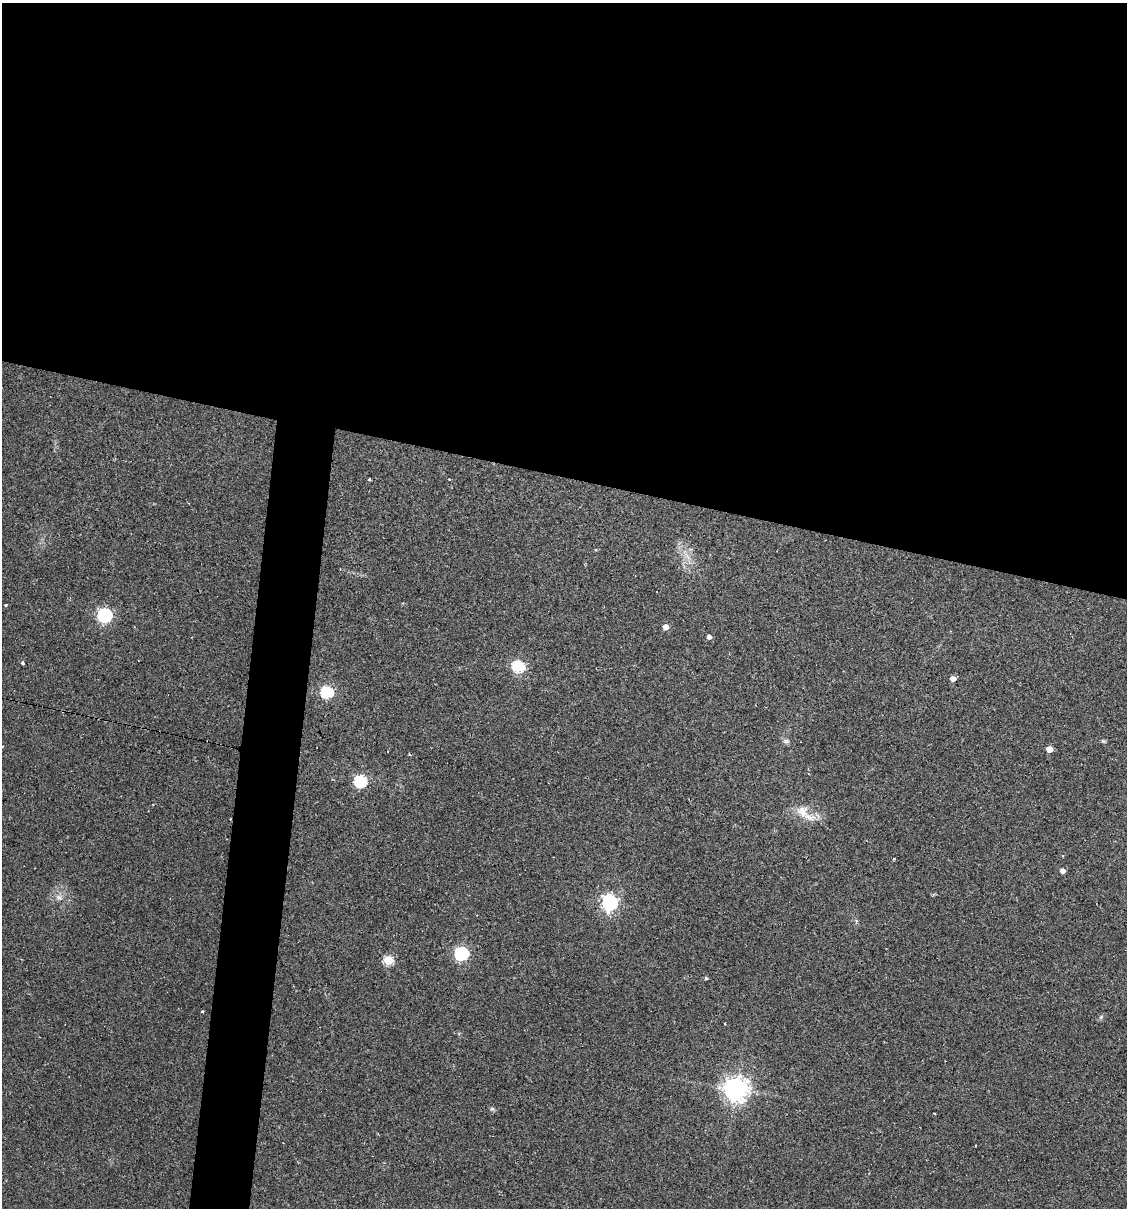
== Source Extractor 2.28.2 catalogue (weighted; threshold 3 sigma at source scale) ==
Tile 3 of 4 x 4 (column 3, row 1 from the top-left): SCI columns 2364-3488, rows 3617-4822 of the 4843 x 4822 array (HDU 1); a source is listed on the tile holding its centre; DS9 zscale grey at full resolution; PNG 1129 x 1210 px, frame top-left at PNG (2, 3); no overlay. Shown black and unused: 43% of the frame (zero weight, under 2 of 3 exposures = <1% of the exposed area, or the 3 px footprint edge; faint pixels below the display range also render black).
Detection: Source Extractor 2.28.2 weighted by HDU 2 'WHT'; one run over the whole footprint, this tile lists its part. Background 0.0907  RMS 0.006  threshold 0.0272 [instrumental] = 3 sigma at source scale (4.5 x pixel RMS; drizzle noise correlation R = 1.50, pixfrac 1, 0.05/0.05 arcsec/px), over >= 5 px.
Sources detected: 32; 3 cosmic-ray / hot-pixel residue — not listed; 1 inside a brighter listed object's ellipse — not listed separately; the other 28 listed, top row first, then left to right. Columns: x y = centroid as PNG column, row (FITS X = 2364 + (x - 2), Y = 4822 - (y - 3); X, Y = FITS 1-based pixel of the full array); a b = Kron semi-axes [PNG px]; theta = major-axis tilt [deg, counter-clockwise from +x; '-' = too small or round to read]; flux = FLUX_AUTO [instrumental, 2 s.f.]
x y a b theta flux
369 479 3 3 - 1.6
449 479 3 3 - 0.66
688 557 8 5 -46 2.4
5 605 4 3 - 0.55
105 615 6 6 - 120
665 627 5 4 - 5
709 637 4 4 - 2.3
23 663 3 3 - 1.5
518 666 6 5 - 72
953 679 5 4 - 4
327 692 6 5 - 67
786 741 9 6 -1 1.6
1103 741 6 4 -42 0.82
1049 749 5 4 - 8.7
410 755 3 3 - 1.2
360 781 6 6 - 73
802 812 16 15 - 8.6
1062 871 4 4 - 3.2
59 897 9 6 -17 2.5
610 902 6 6 - 200
461 953 6 6 - 100
388 960 5 5 - 33
706 978 4 4 - 0.84
202 1011 4 3 - 0.52
1101 1017 7 5 45 1.1
725 1024 3 3 - 0.98
736 1089 8 8 - 510
492 1109 7 5 -41 1.1